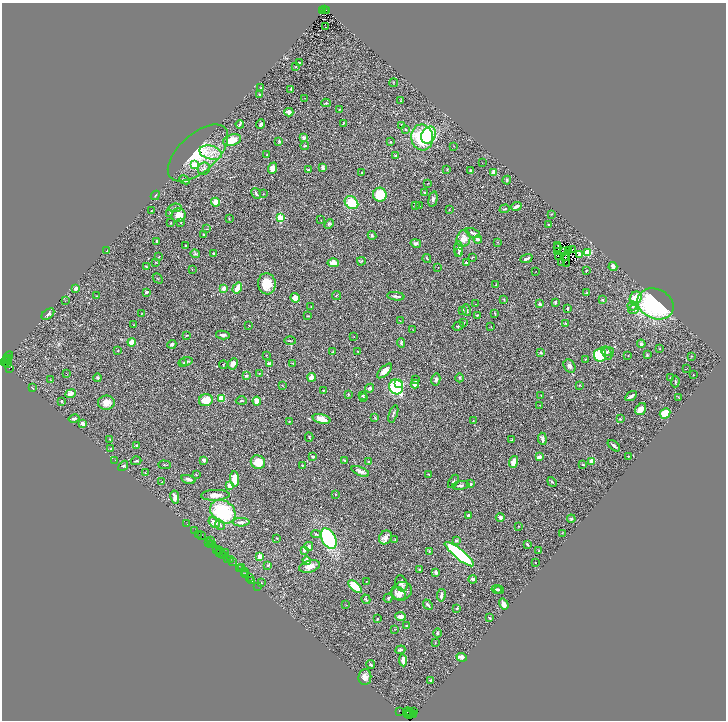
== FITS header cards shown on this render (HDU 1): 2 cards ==
NAXIS1  =                 1448
NAXIS2  =                 1436

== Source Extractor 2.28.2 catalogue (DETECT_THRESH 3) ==
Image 1448 x 1436 px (HDU 1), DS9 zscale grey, zoomed out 1/2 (1 PNG px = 2 x 2 image px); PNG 728 x 722 px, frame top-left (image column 1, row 1435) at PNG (2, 3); each listed source drawn as its Kron ellipse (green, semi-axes under 4 px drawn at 4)
Background 1.04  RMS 0.057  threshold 0.17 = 3 sigma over >= 5 px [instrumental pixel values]
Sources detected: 411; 54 cannot appear on this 1/2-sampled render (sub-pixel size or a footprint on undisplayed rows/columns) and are neither listed nor drawn; the other 357 listed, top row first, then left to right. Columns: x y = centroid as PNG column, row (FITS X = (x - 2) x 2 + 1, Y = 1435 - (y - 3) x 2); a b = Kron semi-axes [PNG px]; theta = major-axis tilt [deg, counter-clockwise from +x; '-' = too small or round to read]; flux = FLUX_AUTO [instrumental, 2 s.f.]
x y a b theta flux
324 10 2 2 - 88
323 11 2 1 - 120
326 11 3 2 - 220
325 27 2 1 - 34
299 63 2 2 - 19
296 67 3 3 - 7.3
394 83 4 2 - 4.9
260 88 3 2 - 4.7
291 89 2 2 - 9.1
259 95 3 2 - 7.3
305 98 2 1 - 7.2
401 101 2 1 - 3.3
326 103 4 3 - 10
339 109 2 2 - 10
289 112 4 4 - 60
343 123 3 2 - 6.4
240 124 4 2 - 14
261 124 5 3 - 22
401 125 3 2 - 13
406 129 2 2 - 10
428 135 9 7 63 390
422 137 13 11 -81 800
304 138 4 3 - 29
232 140 9 5 18 190
279 141 3 2 - 19
391 142 3 3 - 13
305 146 4 2 - 9.3
454 146 2 2 - 3.3
198 153 37 19 42 450
211 153 11 6 -14 100
267 155 4 2 - 6.4
396 156 3 3 - 21
482 163 2 1 - 2.6
195 165 3 3 - 210
273 168 6 4 71 85
322 168 3 2 - 36
204 169 6 6 - 32
447 169 3 2 - 4.7
308 170 3 2 - 19
471 170 3 3 - 18
494 172 3 3 - 85
362 173 2 2 - 4.6
185 180 5 2 - 25
507 180 4 2 - 9.6
428 183 2 2 - 4
256 193 6 3 -59 26
425 193 3 2 - 16
263 194 2 2 - 4.9
155 195 5 2 - 7.1
380 195 7 7 - 290
433 199 8 4 77 26
215 202 4 4 - 87
352 203 7 6 - 290
415 205 2 2 - 3.4
420 206 2 2 - 4.7
516 206 5 2 - 35
175 208 7 3 8 21
449 209 3 2 - 4.6
505 209 5 3 - 11
151 211 2 1 - 4.4
170 213 4 2 - 8
551 214 4 2 - 6.5
179 215 7 6 - 120
280 218 3 3 - 640
229 219 3 2 - 5.3
321 220 2 1 - 3.1
171 223 3 2 - 6.2
181 223 2 1 - 6.5
329 224 5 4 - 13
548 225 2 2 - 23
207 229 2 1 - 2.9
473 233 8 3 -25 34
203 234 3 3 - 8.2
372 235 4 3 - 14
463 239 9 6 72 100
478 239 4 3 - 34
156 241 4 3 - 11
498 242 2 2 - 7.2
416 243 5 3 - 27
186 245 2 1 - 6.3
558 245 2 1 - 2.9
558 247 2 1 - 1.3
459 249 7 4 -87 34
572 249 2 1 - 4.8
107 251 3 2 - 4.7
558 251 3 1 - 4.7
568 251 3 1 - 2.8
563 252 3 1 - 2.2
587 252 4 3 - 250
214 253 2 2 - 12
459 253 3 2 - 14
195 254 4 4 - 14
579 254 3 3 - 35
559 256 2 1 - 2.2
565 256 2 1 - 2.3
159 257 3 3 - 8
472 257 3 2 - 8.6
427 258 4 2 - 6.3
567 258 2 1 - 1.5
526 259 6 3 21 37
361 261 4 3 - 12
156 262 3 2 - 4.6
562 262 2 1 - 6
333 263 5 4 - 80
466 263 3 2 - 19
567 263 2 1 - 0.18
146 267 4 2 - 9.2
613 267 4 3 - 44
438 268 2 1 - 2.9
192 269 2 2 - 3.5
536 271 2 1 - 2.7
586 271 3 2 - 7.3
158 278 5 2 - 8.9
267 284 10 9 - 210
495 285 3 2 - 5.5
76 288 2 2 - 57
224 288 3 3 - 77
237 288 6 3 56 110
146 292 4 3 - 20
587 293 3 3 - 11
336 295 5 2 - 8
97 296 2 2 - 8.4
396 296 8 2 -7 23
295 298 5 4 - 110
636 298 6 5 - 230
504 299 3 2 - 5.6
602 300 3 2 - 8.6
65 301 3 2 - 3.5
555 302 4 2 - 18
475 304 2 2 - 2.8
540 304 4 3 - 15
655 304 18 14 -26 1500
632 306 5 4 - 29
311 307 2 2 - 5.3
567 308 3 2 - 19
633 309 5 4 - 29
463 310 3 3 - 15
467 310 6 3 -71 16
142 313 2 2 - 4.1
495 313 3 1 - 8.3
48 314 7 4 36 28
477 315 3 2 - 8.1
308 316 4 2 - 5.3
400 321 2 1 - 2.5
464 323 2 2 - 6.7
566 323 4 2 - 11
134 325 3 3 - 7.7
249 325 2 1 - 4.4
458 326 6 3 20 13
491 327 2 2 - 4.1
413 330 2 1 - 3.2
187 335 3 2 - 5.8
223 335 7 3 -11 36
354 337 2 1 - 3.1
290 341 6 2 -1 7.7
132 342 4 3 - 160
401 343 5 3 - 13
172 344 4 3 - 16
641 344 4 4 - 24
660 348 3 2 - 5.9
118 351 2 2 - 4.6
358 351 2 2 - 4.6
608 351 6 3 8 11
332 352 4 3 - 11
541 353 4 3 - 9.1
607 353 7 3 -58 20
266 355 2 2 - 5.6
600 355 6 6 - 440
647 355 3 3 - 8.4
8 356 5 1 - 130
628 356 3 2 - 5
691 356 3 2 - 6
8 358 2 1 - 66
6 359 3 2 - 260
585 359 3 2 - 7.5
8 360 2 1 - 74
186 361 7 4 8 26
6 362 5 2 - 310
183 363 4 3 - 8.7
269 363 4 2 - 25
293 363 3 2 - 4
7 364 2 2 - 95
233 364 6 4 64 51
223 365 4 2 - 8
569 366 7 5 -56 33
9 368 3 1 - 290
687 368 2 1 - 82
385 371 9 4 43 66
259 373 2 2 - 15
66 374 4 2 - 7.2
693 375 2 1 - 4.9
246 376 2 2 - 50
312 377 4 4 - 65
98 378 4 3 - 12
459 378 4 3 - 9.9
670 378 2 2 - 22
436 379 6 4 76 30
51 380 3 2 - 3.9
416 380 3 2 - 16
675 381 6 2 86 7.7
399 383 3 3 - 160
415 384 4 3 - 80
579 385 3 2 - 4.8
283 386 3 2 - 4.5
396 387 7 7 - 1000
32 388 4 1 - 5.3
370 388 5 4 - 21
323 390 3 2 - 4.8
70 394 5 3 - 58
348 394 4 3 - 9.8
363 395 3 2 - 11
541 395 2 2 - 5.2
631 396 6 2 34 26
678 397 3 2 - 4.6
221 398 4 3 - 130
364 398 3 3 - 12
206 400 7 6 - 200
61 401 3 2 - 9.9
241 401 5 2 - 10
257 401 4 3 - 130
106 403 8 7 - 100
540 405 2 2 - 3.9
641 409 6 5 - 65
665 413 5 5 - 160
393 414 9 3 70 15
375 417 4 3 - 9.1
74 418 6 3 12 22
322 419 9 4 -14 110
620 419 3 2 - 7.1
473 421 3 2 - 4.1
289 422 2 2 - 7.6
83 424 4 3 - 61
309 437 4 2 - 7.6
110 439 2 1 - 7
542 439 6 3 -85 29
512 440 3 3 - 9.4
136 446 2 2 - 35
614 446 7 2 -40 29
110 449 3 2 - 6.2
628 456 2 2 - 4.3
313 457 3 2 - 13
539 457 3 3 - 56
115 460 2 1 - 3.3
204 460 4 3 - 22
345 460 3 2 - 6.4
136 461 5 2 - 11
592 461 2 2 - 210
258 462 7 6 - 240
368 462 3 3 - 14
513 462 6 3 70 120
165 465 6 2 -1 12
583 465 3 2 - 8
123 466 6 3 50 18
302 466 3 2 - 6.3
360 471 9 4 -22 48
145 473 3 2 - 5.6
428 474 3 2 - 5.8
196 475 3 2 - 5.1
188 479 7 3 -15 36
235 479 8 4 -87 170
453 481 7 3 58 16
162 482 3 2 - 9.2
552 482 5 3 - 11
470 484 3 3 - 24
230 485 3 3 - 94
461 486 8 4 8 22
335 494 2 2 - 4.8
215 495 14 5 2 85
175 497 7 3 -81 65
223 512 14 11 -35 670
468 515 3 3 - 7.4
500 517 4 3 - 35
571 519 4 3 - 11
214 522 6 4 -33 70
241 522 8 3 0 35
187 524 2 1 - 22
220 525 5 3 - 18
518 526 3 2 - 3.6
195 531 3 1 - 120
562 533 3 2 - 4.8
199 534 3 1 - 59
316 534 5 3 - 13
201 536 2 1 - 39
277 538 3 2 - 4.6
385 538 7 6 - 62
329 539 11 6 -63 950
395 539 3 2 - 3.5
211 540 2 1 - 130
456 540 3 2 - 22
208 542 3 2 - 110
210 544 2 1 - 37
213 545 3 1 - 77
527 545 4 3 - 15
309 546 4 3 - 22
217 549 3 1 - 40
304 550 4 3 - 17
219 551 3 1 - 200
429 551 4 3 - 8.6
539 551 3 2 - 11
220 553 5 2 - 110
225 553 3 2 - 370
459 554 18 5 -39 1100
224 556 3 1 - 250
260 556 2 2 - 180
227 559 3 1 - 70
230 559 4 2 - 530
232 561 3 1 - 160
307 561 4 2 - 78
535 563 2 1 - 4.1
268 565 3 3 - 14
310 566 11 5 16 76
239 568 4 1 - 48
241 568 2 1 - 47
419 569 2 2 - 23
244 571 2 1 - 19
436 572 3 2 - 22
244 574 3 1 - 97
245 575 2 1 - 45
250 577 3 1 - 120
473 579 4 3 - 20
252 581 3 1 - 37
366 581 2 1 - 2.9
261 583 2 2 - 5.5
401 583 8 5 -71 45
258 586 2 1 - 47
355 586 8 4 -41 280
496 589 5 3 - 12
499 590 4 3 - 23
401 591 11 8 19 100
399 594 8 6 -38 79
441 595 6 3 81 36
388 598 4 3 - 14
366 599 5 3 - 12
504 604 6 4 -59 54
346 605 2 2 - 4.3
428 605 6 3 -48 19
457 609 2 2 - 14
400 617 5 3 - 56
490 618 3 2 - 14
377 619 3 2 - 6.1
407 626 3 2 - 17
394 629 2 1 - 3.4
437 633 4 3 - 21
435 643 3 2 - 5.3
400 650 5 3 - 19
462 657 5 4 - 53
403 660 6 3 -83 84
371 665 4 3 - 15
365 677 8 6 84 54
430 680 3 2 - 13
400 711 2 1 - 110
408 712 5 2 - 290
414 712 3 1 - 38
411 713 2 1 - 190
414 714 3 2 - 39
407 715 3 1 - 50
410 715 3 2 - 220
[54 sub-pixel or undisplayed-footprint detections neither listed nor drawn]